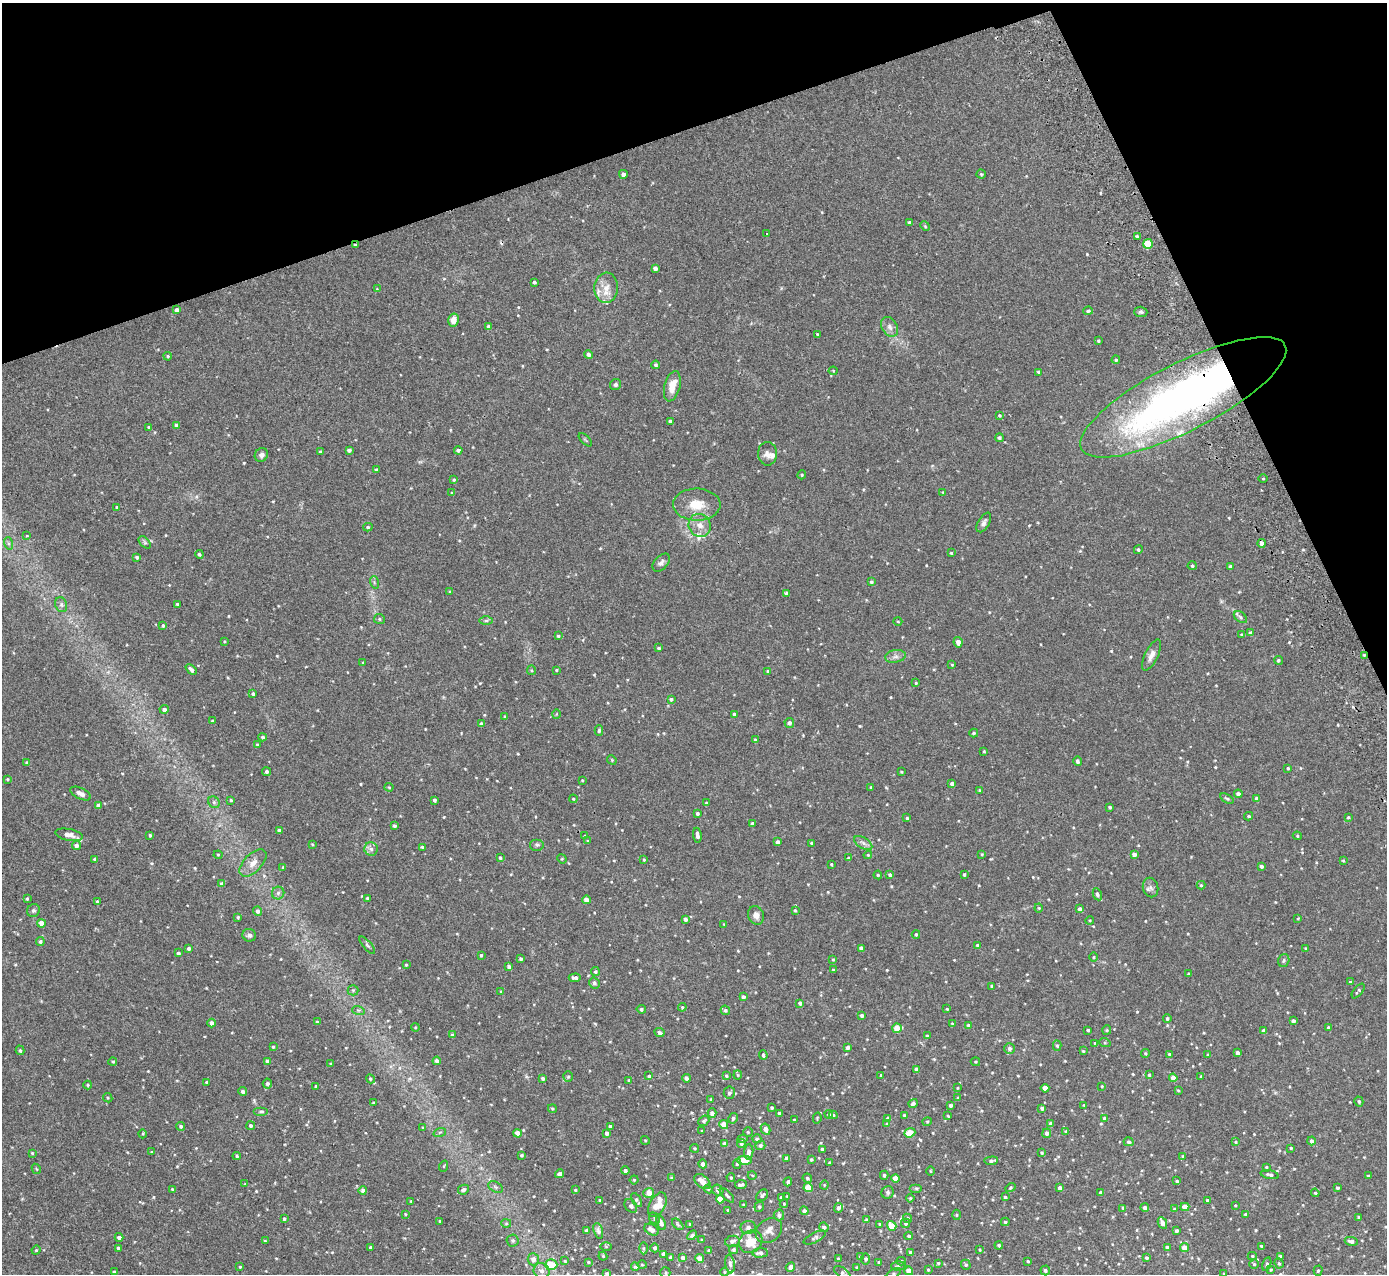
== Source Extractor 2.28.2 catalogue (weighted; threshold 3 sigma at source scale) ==
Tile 3 of 4 x 4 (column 3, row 1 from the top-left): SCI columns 2825-4209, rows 3998-5269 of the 5648 x 5578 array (HDU 1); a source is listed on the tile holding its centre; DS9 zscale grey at full resolution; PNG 1389 x 1276 px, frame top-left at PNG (2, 3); each listed source drawn as its Kron ellipse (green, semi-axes under 4 px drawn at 4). Shown black and unused: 18% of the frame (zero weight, under 2 of 3 exposures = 3% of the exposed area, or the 3 px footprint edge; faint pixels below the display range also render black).
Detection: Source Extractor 2.28.2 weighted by HDU 2 'WHT'; one run over the whole footprint, this tile lists its part. Background 0.0538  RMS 0.0051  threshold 0.0229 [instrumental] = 3 sigma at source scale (4.5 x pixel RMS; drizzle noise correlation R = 1.50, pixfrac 1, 0.05/0.05 arcsec/px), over >= 5 px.
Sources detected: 593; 2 inside a brighter object's white glare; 2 cosmic-ray / hot-pixel residue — neither listed nor drawn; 12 inside a brighter listed object's ellipse — not listed separately; of the other 577, all 500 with FLUX_AUTO >= 0.404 (the completeness limit of this list) listed and drawn (77 fainter detections not listed), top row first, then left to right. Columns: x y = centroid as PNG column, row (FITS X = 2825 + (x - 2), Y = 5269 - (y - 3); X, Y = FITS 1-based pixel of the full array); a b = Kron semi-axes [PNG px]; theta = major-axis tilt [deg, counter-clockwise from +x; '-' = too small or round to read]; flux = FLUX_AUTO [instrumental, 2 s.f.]
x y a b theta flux
623 174 4 4 - 2.1
981 174 4 4 - 0.57
910 223 4 3 - 1.3
925 226 5 4 - 0.49
767 233 3 3 - 4.6
1137 236 3 3 - 0.99
1148 244 5 4 - 13
355 245 3 3 - 0.63
655 268 4 4 - 1.7
534 282 3 3 - 0.8
606 288 15 11 86 5.5
377 289 4 4 - 0.43
177 310 4 4 - 2.1
1088 311 4 4 - 0.83
1141 312 6 5 - 1
453 320 6 5 - 3.8
489 327 4 4 - 2.4
890 327 11 7 -59 2.4
817 334 3 3 - 0.41
1098 341 3 3 - 0.5
588 355 4 4 - 1.3
168 356 4 4 - 0.57
1116 360 4 4 - 0.72
656 365 4 4 - 0.93
833 371 4 4 - 0.42
1039 372 4 3 - 1.1
616 385 6 5 - 1
672 386 15 8 76 6.3
1183 397 114 34 27 230
1000 415 4 4 - 0.58
670 421 4 3 - 0.86
176 425 4 3 - 0.81
149 427 3 3 - 0.45
999 438 4 4 - 0.71
585 440 8 3 -45 0.52
349 450 4 4 - 1.3
458 450 4 3 - 1
320 452 3 3 - 0.51
768 454 12 9 -89 2.5
261 455 7 6 - 1.7
376 470 3 3 - 1
802 475 4 3 - 0.56
1263 478 5 3 - 0.5
454 480 3 3 - 0.54
943 492 4 4 - 0.42
452 493 4 4 - 0.53
697 505 24 16 -1 9.9
117 507 3 2 - 0.47
984 522 11 5 59 1.6
700 525 12 11 - 4.3
368 527 4 4 - 0.73
27 536 3 3 - 0.5
145 542 7 4 -45 0.87
8 543 6 4 -71 0.73
1262 543 4 3 - 2.6
1138 550 4 4 - 0.75
951 553 3 3 - 0.49
199 554 4 4 - 0.83
137 557 4 4 - 0.99
661 563 10 6 47 1.8
1192 566 4 4 - 0.64
1230 567 4 3 - 1.3
374 582 6 4 -73 0.71
871 582 4 3 - 0.88
450 592 4 3 - 0.49
786 593 3 3 - 1
177 604 3 3 - 0.55
61 605 8 6 -70 1.3
1240 617 7 5 -38 0.98
379 619 5 5 - 0.74
486 620 7 4 0 0.81
898 621 4 3 - 0.41
163 626 4 3 - 0.76
1251 633 4 4 - 1.9
1241 634 4 3 - 0.43
558 636 3 3 - 0.66
224 641 4 3 - 0.41
958 642 5 4 - 2.5
659 648 3 3 - 0.8
1152 655 17 6 64 3.2
1364 655 3 3 - 0.52
895 656 10 6 9 2
1278 660 4 4 - 0.78
363 663 4 3 - 0.56
952 665 3 3 - 0.41
191 669 6 4 -44 2
531 670 5 4 - 0.56
556 670 3 3 - 0.47
768 671 3 3 - 0.63
916 683 3 3 - 0.5
253 694 3 3 - 0.92
671 699 4 4 - 0.96
164 709 4 4 - 1.8
556 714 5 3 - 0.41
734 714 4 3 - 1.3
505 717 4 3 - 0.56
212 721 3 3 - 0.72
789 723 5 4 - 1.5
481 724 4 3 - 1.7
599 731 5 4 - 0.75
974 733 4 3 - 0.68
263 737 4 4 - 0.89
755 740 4 3 - 0.59
257 744 3 3 - 0.42
984 751 3 3 - 0.41
612 760 5 4 - 0.44
1078 761 5 4 - 0.93
27 762 4 4 - 0.65
1288 768 3 3 - 0.54
266 772 4 4 - 1.1
901 772 3 3 - 0.43
7 779 4 3 - 0.46
582 780 3 2 - 0.41
952 784 4 4 - 1.8
389 787 4 4 - 0.48
871 788 3 3 - 0.86
980 791 3 3 - 0.83
81 793 11 5 -26 2.3
1238 794 4 4 - 1.6
1227 798 7 4 -33 0.71
573 799 4 3 - 0.54
1257 799 4 4 - 1.9
231 800 3 3 - 0.59
434 800 4 3 - 1.2
214 802 6 5 - 1
706 803 3 3 - 0.53
98 805 4 4 - 2.2
1110 807 3 3 - 0.66
697 813 4 3 - 0.9
1249 816 4 4 - 0.69
1348 817 3 2 - 0.51
907 818 4 3 - 0.71
753 823 3 3 - 1
394 826 4 3 - 1.1
279 831 4 3 - 1.4
69 835 14 5 -11 2.5
150 835 3 3 - 0.63
697 835 7 3 -82 1.8
585 836 3 3 - 0.65
1297 836 4 4 - 0.58
588 841 4 3 - 0.56
777 842 4 3 - 1.8
811 843 3 3 - 0.59
863 843 10 5 -30 1.9
312 844 4 3 - 0.44
537 845 7 6 - 0.99
76 846 4 4 - 1.9
422 847 4 3 - 0.76
371 849 7 6 - 1.6
982 854 4 3 - 0.44
1134 854 4 4 - 2.2
218 855 4 4 - 0.49
868 855 4 4 - 0.42
500 858 4 3 - 0.76
849 858 4 3 - 0.94
95 859 4 3 - 1.4
562 859 5 4 - 0.49
644 860 3 3 - 0.49
1343 860 3 3 - 0.49
253 863 17 9 45 4.1
831 864 3 3 - 0.47
1261 866 3 3 - 1.2
283 867 4 3 - 0.58
878 875 4 4 - 0.59
890 875 3 3 - 1
964 875 3 3 - 0.64
222 884 4 4 - 1.7
1201 885 4 4 - 0.54
1151 888 10 7 -76 1.7
278 893 6 6 - 1.3
1097 894 6 4 -65 1.2
367 898 4 4 - 0.61
27 899 3 3 - 0.62
586 900 4 4 - 3.8
97 901 4 3 - 0.48
1039 908 4 4 - 0.47
1080 909 4 4 - 1.6
795 910 4 3 - 0.59
33 911 7 6 - 1
258 911 5 4 - 1.6
756 915 9 8 - 2.6
238 917 4 3 - 0.55
1298 918 3 2 - 0.43
685 919 4 4 - 1.4
1090 920 4 3 - 0.43
41 923 4 4 - 3.5
724 924 4 3 - 0.42
916 934 4 3 - 0.68
249 935 7 6 - 1.6
40 941 4 4 - 0.85
367 945 11 4 -49 1
977 945 3 3 - 0.74
189 948 3 3 - 1.1
861 948 4 4 - 1.3
1305 948 4 2 - 0.49
178 953 3 3 - 1
481 955 3 3 - 0.66
1094 957 4 3 - 0.44
521 959 3 3 - 0.82
833 959 4 4 - 0.53
1284 961 6 5 - 0.93
406 965 3 3 - 0.53
509 967 4 3 - 1.4
833 970 3 3 - 0.46
595 972 4 4 - 0.79
1189 974 3 3 - 0.87
575 978 6 4 2 1.5
1350 982 4 3 - 0.66
594 983 5 5 - 0.95
992 986 3 3 - 0.5
353 990 5 5 - 0.74
1358 991 9 3 52 0.8
501 992 4 3 - 0.64
743 997 4 4 - 1.4
800 1003 4 3 - 1.3
682 1007 4 4 - 0.59
641 1009 4 4 - 0.98
947 1009 3 3 - 0.47
358 1010 6 4 -18 0.75
725 1010 5 4 - 0.8
862 1015 4 4 - 1.3
1167 1018 4 4 - 0.84
1293 1021 4 3 - 1.4
317 1022 4 3 - 0.47
212 1023 4 4 - 1.9
952 1023 4 3 - 0.45
968 1025 4 4 - 0.92
415 1027 4 3 - 0.41
1328 1027 3 2 - 0.52
897 1028 5 4 - 9.5
1088 1030 3 3 - 0.77
1107 1030 5 4 - 0.57
1264 1031 4 4 - 2.5
659 1033 5 3 - 1.3
452 1035 4 3 - 0.81
927 1036 3 3 - 1.1
1095 1043 4 4 - 0.42
1105 1043 6 3 -18 0.54
1057 1046 5 4 - 0.92
273 1047 4 3 - 0.57
848 1047 4 3 - 1.2
1009 1048 5 5 - 1.4
20 1050 5 4 - 0.72
1083 1051 4 3 - 0.49
1145 1053 4 4 - 0.6
1237 1053 4 3 - 1.8
763 1055 5 3 - 0.81
1170 1055 4 3 - 1.3
1208 1055 3 3 - 0.46
268 1061 4 4 - 1.9
437 1061 4 4 - 2
113 1062 4 4 - 0.65
975 1062 4 3 - 0.56
331 1064 4 3 - 0.49
917 1070 4 4 - 3
738 1075 4 4 - 0.47
881 1075 3 3 - 0.59
1149 1075 4 3 - 0.64
649 1076 4 4 - 0.75
726 1076 3 3 - 0.78
1201 1076 3 3 - 0.6
568 1077 5 4 - 0.65
543 1078 3 3 - 1.1
686 1078 4 3 - 1.8
1173 1078 4 4 - 3.4
370 1079 5 4 - 0.64
629 1080 4 4 - 0.48
207 1082 3 3 - 0.68
267 1084 5 4 - 1.3
88 1085 4 4 - 0.51
316 1086 3 3 - 0.59
1102 1086 3 3 - 0.42
957 1088 4 3 - 0.41
1045 1088 4 4 - 5.4
1178 1090 3 3 - 0.45
243 1091 4 4 - 1.5
729 1093 6 5 - 1.3
958 1097 4 3 - 0.56
108 1098 5 4 - 0.6
711 1099 4 3 - 0.45
1359 1101 5 4 - 0.83
373 1103 3 3 - 0.55
913 1103 5 4 - 1.3
950 1105 4 3 - 1
1084 1105 4 3 - 0.47
772 1108 3 3 - 0.68
1042 1108 4 3 - 1.1
552 1109 4 4 - 0.6
261 1111 7 4 0 0.79
712 1113 4 4 - 1.9
779 1113 3 3 - 0.91
829 1114 4 3 - 0.76
833 1115 4 4 - 0.55
904 1115 3 3 - 0.55
948 1116 3 3 - 0.47
733 1118 5 4 - 1
817 1118 5 3 - 0.45
888 1118 4 4 - 1.4
1104 1118 4 4 - 1.2
794 1120 3 3 - 0.58
704 1121 6 4 39 0.98
927 1122 4 4 - 0.55
1051 1123 4 3 - 1.6
724 1124 4 4 - 5.8
887 1124 4 4 - 0.78
181 1126 4 4 - 0.88
251 1126 4 4 - 0.85
610 1126 4 3 - 1.4
423 1128 4 4 - 0.46
766 1129 6 4 -60 3.1
702 1131 3 3 - 0.57
1066 1131 4 4 - 0.58
440 1132 6 4 18 0.66
748 1132 5 4 - 0.58
517 1133 4 4 - 4.5
607 1133 4 4 - 1.8
910 1133 6 4 22 8.8
1047 1133 5 4 - 1.8
143 1134 4 3 - 0.41
742 1139 5 4 - 0.73
757 1139 4 4 - 1.2
645 1140 5 3 - 0.43
1311 1141 4 4 - 1.5
1129 1142 5 4 - 1.1
1236 1142 4 3 - 0.58
724 1143 4 4 - 1.5
741 1144 4 4 - 0.76
760 1146 5 4 - 1.3
694 1148 4 4 - 0.66
1291 1148 3 3 - 0.62
823 1149 4 3 - 1.4
152 1152 3 3 - 0.43
749 1152 7 4 87 2.1
32 1153 4 4 - 0.54
1042 1153 4 3 - 0.61
521 1155 3 3 - 0.58
237 1156 4 4 - 0.7
1183 1156 3 3 - 0.44
787 1158 4 4 - 1.8
811 1159 3 3 - 0.73
744 1160 7 4 -1 11
991 1161 7 4 4 1.2
830 1163 3 3 - 0.7
703 1164 4 4 - 1.9
737 1164 5 4 - 0.69
444 1166 5 3 - 0.43
1266 1167 3 3 - 0.54
36 1169 5 4 - 0.5
625 1171 4 4 - 1.1
930 1171 5 3 - 0.47
559 1174 4 4 - 1.6
1270 1174 9 4 -13 1.1
752 1175 4 3 - 0.49
884 1175 4 3 - 0.66
1368 1176 3 3 - 0.58
731 1177 4 3 - 0.56
672 1178 4 4 - 1.2
807 1178 5 4 - 0.79
895 1178 4 4 - 6.6
634 1180 4 4 - 0.55
702 1181 9 6 -41 5.3
1177 1181 4 3 - 0.6
788 1182 4 3 - 1.4
245 1184 4 3 - 0.43
741 1185 6 3 6 1.3
824 1185 4 4 - 0.45
496 1187 8 5 -27 1.1
808 1188 4 4 - 10
916 1188 6 4 0 0.62
1011 1188 5 4 - 0.5
1060 1188 4 4 - 1.8
1338 1188 3 3 - 0.96
172 1189 3 3 - 0.42
708 1189 4 4 - 0.5
363 1190 4 4 - 1.7
463 1190 6 4 27 1.4
575 1190 3 3 - 0.55
718 1190 6 5 - 1.3
888 1192 6 6 - 1
1100 1192 4 3 - 0.64
649 1193 5 5 - 5.7
1315 1193 4 4 - 0.53
727 1195 9 4 -45 0.98
762 1195 7 5 41 1.1
787 1196 4 3 - 0.41
781 1197 3 3 - 0.86
1005 1197 3 3 - 0.75
910 1198 4 3 - 0.49
720 1199 4 4 - 5.4
600 1200 3 3 - 0.56
637 1200 8 4 -58 1.2
1207 1200 3 3 - 0.9
411 1201 3 3 - 0.5
784 1203 4 4 - 0.46
657 1205 13 7 61 7.5
743 1205 3 3 - 0.45
1235 1205 3 3 - 0.47
631 1206 7 5 -51 0.99
759 1207 5 4 - 0.84
1185 1207 4 4 - 4.8
838 1208 5 4 - 1.1
1123 1208 3 3 - 0.59
1145 1208 4 4 - 1.5
1174 1209 4 4 - 0.44
728 1210 3 3 - 0.67
804 1211 4 4 - 1.7
405 1214 3 3 - 0.41
1245 1214 3 3 - 0.78
779 1215 5 5 - 1.5
956 1215 5 3 - 0.44
1359 1217 3 3 - 0.72
655 1218 6 5 - 0.98
907 1218 5 4 - 0.93
284 1219 3 3 - 0.7
866 1220 4 3 - 0.63
440 1221 3 2 - 0.4
1005 1222 4 4 - 0.85
506 1223 5 4 - 0.58
661 1223 7 4 -69 2.1
906 1223 4 4 - 0.96
1162 1223 6 4 -64 2.6
678 1224 7 4 -45 0.77
690 1224 3 3 - 0.5
880 1224 3 3 - 0.61
892 1226 5 4 - 8
824 1227 5 4 - 1.3
748 1228 8 6 11 1.9
587 1230 3 3 - 1.5
651 1230 8 5 -28 2.6
769 1230 14 11 37 3.1
598 1231 8 4 -73 1.1
1177 1231 3 3 - 0.92
692 1235 6 4 46 1
909 1236 4 4 - 0.84
119 1237 4 4 - 1.7
815 1238 12 5 26 1.2
513 1240 6 6 - 1.1
702 1240 4 3 - 0.53
265 1241 4 3 - 0.54
732 1241 7 5 12 1.7
1351 1241 6 4 -10 1.7
751 1242 12 10 39 9.1
999 1245 4 4 - 0.65
1261 1246 3 3 - 0.65
370 1247 3 3 - 0.99
606 1247 6 4 -1 0.53
1167 1247 4 3 - 1
1184 1247 4 4 - 4.1
118 1248 3 3 - 0.65
643 1248 6 4 89 0.83
655 1248 4 4 - 1.1
734 1249 5 4 - 0.9
36 1250 4 4 - 0.5
980 1250 3 3 - 0.44
709 1251 3 3 - 0.83
910 1252 4 3 - 0.86
760 1253 8 4 4 1.8
663 1254 4 4 - 2.2
603 1256 4 3 - 0.48
1252 1256 5 4 - 0.71
670 1257 3 3 - 0.62
860 1257 3 3 - 0.41
1280 1257 4 4 - 2.2
683 1258 4 3 - 1.5
700 1258 4 4 - 5
1146 1258 4 4 - 0.68
533 1259 6 5 - 3.1
838 1259 3 3 - 0.48
866 1259 5 4 - 0.87
565 1261 4 3 - 0.44
901 1261 4 4 - 0.54
1028 1261 3 3 - 0.57
588 1262 3 3 - 0.68
879 1262 4 3 - 0.64
938 1263 4 3 - 0.59
1279 1263 5 4 - 0.72
730 1264 9 4 -84 1.6
1254 1264 4 4 - 0.62
1267 1264 7 4 76 0.78
551 1265 6 5 - 11
642 1265 4 3 - 0.46
966 1265 5 4 - 0.8
898 1266 7 4 2 0.94
240 1267 4 3 - 0.47
635 1267 4 3 - 0.68
790 1267 5 4 - 2.1
857 1268 3 3 - 0.69
928 1270 3 3 - 0.61
1045 1270 5 4 - 1
1271 1270 4 3 - 0.53
542 1271 8 7 - 2.5
909 1271 4 4 - 5.8
1318 1271 5 4 - 0.73
114 1272 4 3 - 0.44
724 1272 4 3 - 0.43
665 1273 5 5 - 0.74
842 1273 9 5 -32 1.1
607 1274 3 3 - 0.91
893 1274 9 4 35 0.86
1224 1274 3 2 - 0.46
Overlapping masked pixels (flux is a lower limit): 3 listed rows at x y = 355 245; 1183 397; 1364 655
Isophote crosses this tile's border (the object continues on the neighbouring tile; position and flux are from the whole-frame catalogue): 4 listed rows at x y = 842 1273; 607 1274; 893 1274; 1224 1274